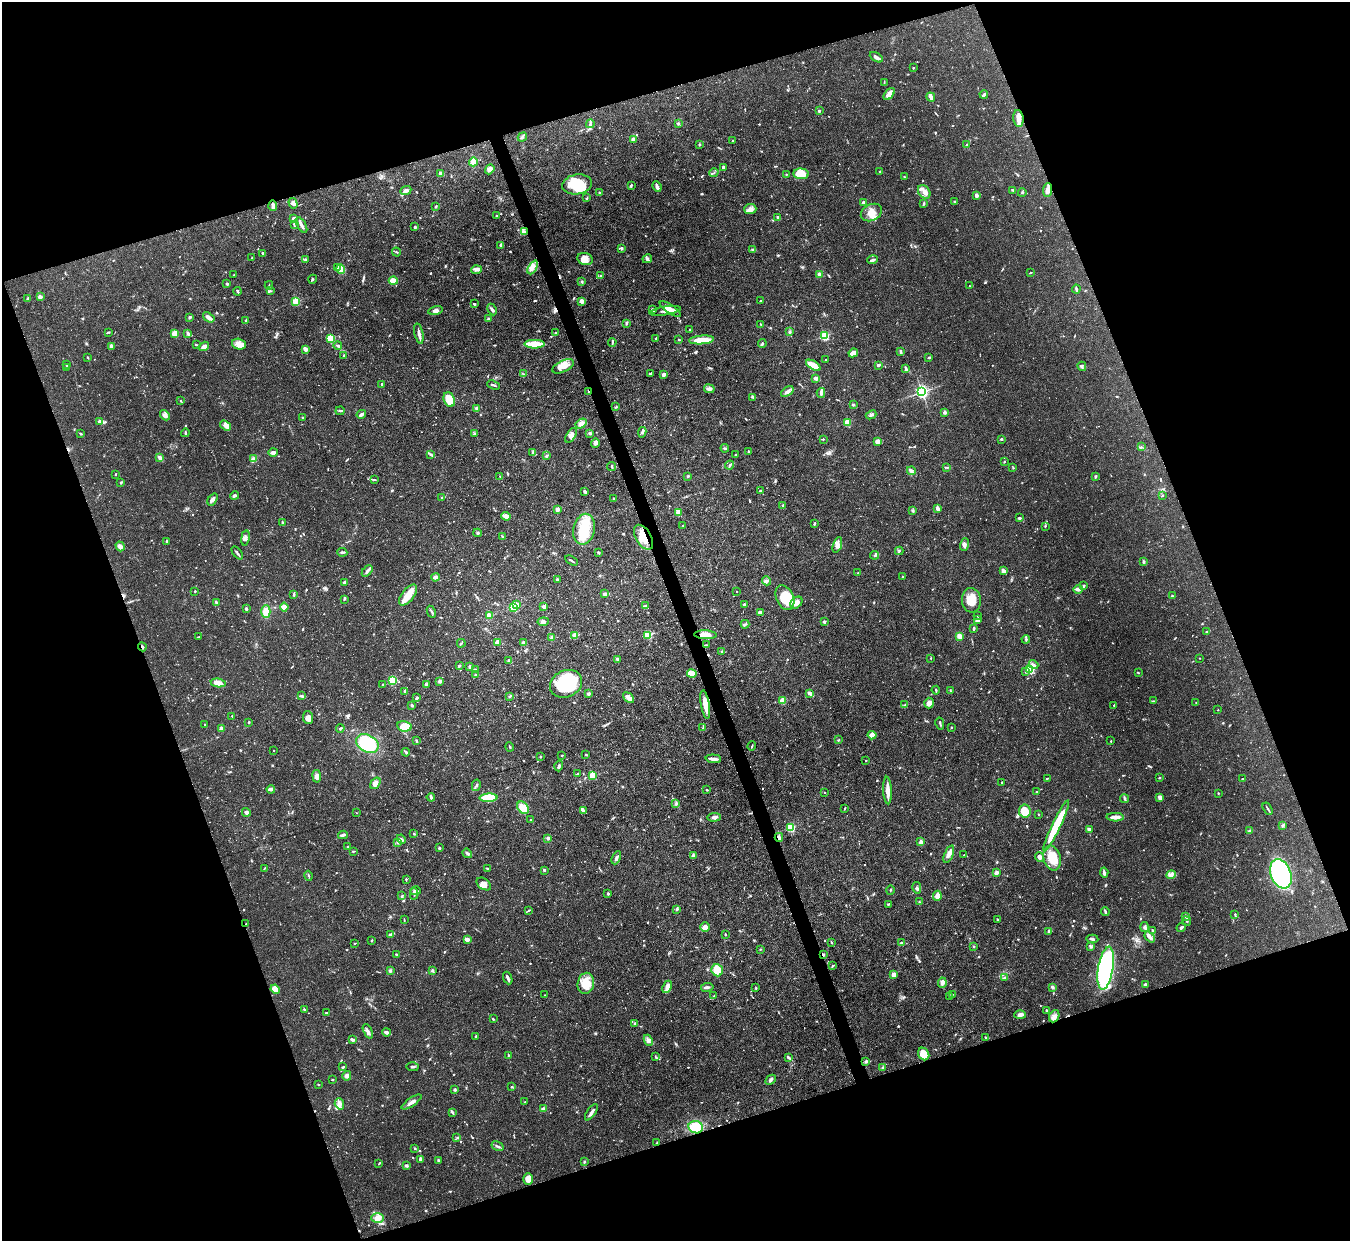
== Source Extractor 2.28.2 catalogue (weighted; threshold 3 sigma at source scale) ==
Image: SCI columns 2-5391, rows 147-5100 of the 5393 x 5373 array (HDU 1 of 3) = the unmasked area's bounding box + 8 px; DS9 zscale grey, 4 x 4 block average (1 PNG px = mean of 4 x 4 image px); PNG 1352 x 1243 px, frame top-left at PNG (2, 2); each listed source drawn as its Kron ellipse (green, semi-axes under 4 px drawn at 4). Shown black and unused: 39% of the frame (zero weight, under 3 of 4 exposures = <1% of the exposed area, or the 3 px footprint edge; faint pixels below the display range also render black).
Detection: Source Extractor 2.28.2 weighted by HDU 2 'WHT'. Background 0.0909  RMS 0.0046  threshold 0.0206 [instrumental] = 3 sigma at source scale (4.5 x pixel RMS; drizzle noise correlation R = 1.50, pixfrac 1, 0.05/0.05 arcsec/px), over >= 5 px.
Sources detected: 1052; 1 too faint to see at this stretch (4 x 4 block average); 2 inside a brighter object's white glare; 8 cosmic-ray / hot-pixel residue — neither listed nor drawn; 23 coinciding with a brighter row at this scale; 58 inside a brighter listed object's ellipse — not listed separately; of the other 960, all 500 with FLUX_AUTO >= 1.85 (the completeness limit of this list) listed and drawn (460 fainter detections not listed), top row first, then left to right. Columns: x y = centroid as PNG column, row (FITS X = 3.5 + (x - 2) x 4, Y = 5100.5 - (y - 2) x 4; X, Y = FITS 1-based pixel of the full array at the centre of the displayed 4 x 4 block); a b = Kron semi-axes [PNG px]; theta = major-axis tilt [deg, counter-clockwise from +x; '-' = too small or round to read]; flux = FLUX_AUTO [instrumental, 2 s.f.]
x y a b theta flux
876 57 7 2 -28 16
913 68 2 2 - 6.1
884 83 4 2 - 2.6
889 94 7 3 49 31
984 94 4 3 - 5.7
931 97 5 2 - 15
819 111 3 2 - 2.8
1018 119 8 5 -83 15
678 123 3 2 - 3
590 124 4 2 - 5.5
522 137 5 2 - 5.1
633 139 3 3 - 13
732 141 2 2 - 2
699 144 3 3 - 3
967 145 3 2 - 2.7
473 162 4 4 - 25
723 167 2 2 - 20
490 169 5 4 - 13
880 171 3 2 - 1.9
440 173 4 2 - 11
714 173 5 2 - 2.9
786 174 3 2 - 2
801 174 7 5 -4 54
905 177 3 2 - 1.9
577 184 15 10 9 67
631 185 3 2 - 3
657 187 6 2 -67 13
406 190 6 3 23 12
1013 190 3 2 - 2.2
1047 190 7 4 84 13
599 192 2 2 - 4
924 192 7 5 -50 18
1022 193 4 2 - 2.3
976 195 3 2 - 13
587 198 4 2 - 2.2
954 201 3 2 - 2.6
863 202 2 2 - 5.9
293 203 5 4 - 9.9
924 203 3 2 - 2.7
273 206 5 2 - 13
436 206 3 2 - 2.9
750 209 6 5 - 16
871 212 11 8 27 30
496 216 2 2 - 1.9
778 217 3 2 - 3.9
293 218 3 3 - 5.3
294 224 3 2 - 3.1
302 225 9 3 -60 9.8
415 227 2 2 - 3.8
524 232 3 2 - 4.7
501 245 2 2 - 9.6
621 248 3 2 - 4.7
753 250 2 2 - 2.4
396 252 4 2 - 3.2
263 253 2 2 - 9.2
252 257 3 2 - 2.1
585 259 8 6 -21 19
647 259 5 4 - 5.6
306 260 2 2 - 17
873 260 5 2 - 9.5
533 267 7 3 62 11
337 268 2 2 - 6.2
341 269 5 3 - 55
477 270 5 3 - 7.6
1030 273 3 2 - 2.4
820 274 3 3 - 9
234 275 2 2 - 2
601 276 2 2 - 2.9
313 279 4 2 - 2.6
393 281 4 3 - 35
582 281 2 2 - 2.5
227 284 3 2 - 5.1
269 285 4 2 - 2.6
969 286 2 2 - 2
1076 289 4 2 - 6.1
237 291 4 2 - 3.7
270 291 3 2 - 2.3
40 297 2 2 - 51
28 299 4 3 - 5
296 301 2 2 - 180
582 301 2 2 - 18
761 301 2 2 - 2.3
474 304 2 2 - 3.8
492 309 6 3 -63 6
652 309 2 2 - 2.3
670 309 12 3 -34 21
435 310 7 3 13 9.2
665 311 16 3 9 16
190 317 3 2 - 4.7
209 317 6 3 -35 14
489 319 3 2 - 8.1
246 320 2 2 - 3.4
626 324 3 2 - 2.2
761 325 4 2 - 1.9
690 329 2 2 - 2.5
109 332 3 2 - 2.2
789 332 3 3 - 3.6
188 333 3 3 - 4.7
419 333 10 2 -77 12
556 333 3 2 - 4.4
175 334 2 2 - 49
824 336 2 2 - 250
330 338 2 2 - 100
656 338 3 2 - 3.7
679 340 2 2 - 2.7
702 340 12 4 4 56
612 342 4 2 - 3.6
762 343 4 2 - 2.6
239 344 7 5 -16 23
534 344 10 4 0 77
196 345 3 2 - 2.8
111 346 3 3 - 12
204 346 5 3 - 13
338 346 4 2 - 5.9
305 349 3 2 - 13
901 352 4 2 - 6.3
853 353 5 3 - 30
344 356 4 2 - 3.1
88 357 3 2 - 1.9
929 358 3 2 - 3.2
826 360 2 2 - 5.8
66 365 2 2 - 3.1
813 365 8 3 -31 50
878 365 4 2 - 3.9
563 366 12 5 25 30
1082 366 5 2 - 4.2
67 367 3 2 - 2.1
906 369 4 2 - 7.2
650 373 4 2 - 3.6
523 374 3 2 - 2.3
664 374 2 2 - 12
815 378 2 2 - 13
382 384 3 2 - 2.7
493 385 7 2 -21 5.1
709 389 5 4 - 8
588 391 3 2 - 2.2
787 392 7 3 37 11
922 392 2 2 - 800
821 393 5 2 - 8.1
752 397 4 2 - 3
449 400 7 5 -66 65
181 401 3 2 - 2
853 405 3 2 - 4
616 407 3 2 - 2.5
476 409 3 2 - 7.9
340 411 4 2 - 3.1
945 412 3 2 - 7.6
361 414 5 2 - 11
165 415 6 3 -48 7.8
871 415 5 3 - 5.1
303 418 3 2 - 4.7
99 422 2 2 - 26
847 422 2 2 - 130
581 424 6 4 31 17
225 426 6 4 -35 10
642 432 5 3 - 6.1
80 433 4 2 - 2.9
185 433 4 2 - 3.7
590 433 2 2 - 8.3
474 434 3 3 - 4
571 435 8 4 59 13
823 439 2 2 - 5.6
1001 439 2 2 - 4.1
877 441 4 3 - 11
595 443 5 4 - 6.7
1141 447 2 2 - 2
725 448 4 2 - 3.5
749 451 2 2 - 3.2
273 452 4 2 - 14
533 452 3 2 - 3.8
430 454 3 3 - 3.8
736 455 3 2 - 4.5
547 456 3 2 - 4.9
160 458 4 3 - 9.8
253 459 3 3 - 8.8
1004 462 2 2 - 3
730 465 4 2 - 3.8
611 467 4 2 - 3.6
946 467 4 2 - 2.7
1013 468 3 2 - 2.5
911 471 4 3 - 5.8
115 474 2 2 - 2.3
500 476 2 2 - 1.8
688 476 2 2 - 4.7
1095 476 4 2 - 2.7
374 480 2 2 - 1.9
121 482 3 2 - 2.7
585 491 2 2 - 8.3
760 491 2 2 - 3.2
1163 495 2 2 - 1.9
234 496 4 3 - 5.2
441 498 3 2 - 1.9
613 498 2 2 - 5.7
213 499 7 3 55 10
783 505 3 2 - 2.4
557 509 2 2 - 14
938 509 3 2 - 18
913 511 4 2 - 3.3
678 512 3 2 - 27
506 516 5 3 - 17
1019 518 3 2 - 4.1
283 523 3 2 - 4.5
815 524 3 2 - 3.1
683 525 2 2 - 2
1045 526 3 2 - 1.9
584 529 15 10 78 89
478 533 4 2 - 3.1
502 537 2 2 - 2.6
643 537 14 7 -59 44
245 538 7 3 81 9.1
166 542 3 2 - 3.6
837 545 8 3 72 11
964 545 6 3 70 8.7
120 546 5 3 - 9.7
899 551 4 2 - 3
342 552 5 2 - 4.4
598 552 3 2 - 3.6
237 553 7 2 -52 5.7
875 555 4 2 - 4.5
571 561 7 2 -33 4.3
1144 561 4 3 - 3.9
367 571 6 3 49 7.4
1003 571 3 2 - 13
858 573 2 2 - 4.5
435 577 4 2 - 8.3
903 577 2 2 - 9
557 579 3 3 - 4.1
766 581 5 2 - 3.4
344 582 4 2 - 4.6
1083 586 2 2 - 6.8
1078 589 5 3 - 9.9
195 591 2 2 - 2.8
736 591 2 2 - 2.9
605 594 2 2 - 27
294 595 3 2 - 3.4
408 595 12 6 52 42
1172 596 2 2 - 3.8
785 598 13 8 -67 90
344 599 3 2 - 3.2
971 600 12 9 -87 45
216 602 4 2 - 4
796 603 7 5 45 16
516 604 2 2 - 21
744 605 3 2 - 5.5
544 606 2 2 - 36
645 606 3 2 - 1.9
284 607 4 3 - 20
513 607 3 2 - 91
246 609 3 2 - 6.7
266 612 6 4 89 27
431 612 6 2 -63 4.9
760 612 3 3 - 14
489 616 2 2 - 98
977 616 2 2 - 1.9
978 620 3 2 - 3.3
543 622 5 4 - 9.5
824 622 2 2 - 18
745 624 4 3 - 5
974 628 4 2 - 5.2
1206 632 2 2 - 2.2
575 635 2 2 - 39
648 635 2 2 - 180
705 635 11 4 -2 29
959 636 3 2 - 24
198 637 3 2 - 2.4
552 638 2 2 - 14
1026 639 4 2 - 3
497 642 2 2 - 31
523 642 4 2 - 3.4
461 643 4 2 - 3
706 645 2 2 - 1.9
142 647 4 2 - 4.6
722 652 3 2 - 2.4
931 658 2 2 - 2.3
1200 658 2 2 - 2.6
617 659 3 2 - 5.3
509 661 2 2 - 14
1033 665 5 3 - 7.5
459 666 4 2 - 5.3
470 667 2 2 - 13
475 670 2 2 - 7.2
1030 670 3 3 - 72
1026 672 3 2 - 3.5
1138 673 2 2 - 2.2
692 674 5 3 - 39
475 675 2 2 - 2.2
392 680 4 3 - 62
440 681 2 2 - 16
218 683 7 3 -9 41
566 684 16 13 25 200
383 685 3 2 - 2.8
426 685 3 2 - 7.8
936 690 4 2 - 3.1
405 691 3 3 - 3.7
950 691 2 2 - 2.2
810 693 4 3 - 11
588 694 4 3 - 4.9
302 696 3 2 - 6.2
509 697 2 2 - 2.8
417 698 2 2 - 10
629 698 6 3 -42 17
783 700 2 2 - 100
1153 701 3 2 - 2
1196 702 2 2 - 3.6
929 703 5 5 - 13
905 704 3 2 - 1.9
412 705 2 2 - 15
705 705 14 3 -80 33
1114 705 2 2 - 1.9
1218 710 2 2 - 3.3
232 716 2 2 - 1.9
308 718 6 5 - 15
249 722 2 2 - 2.5
940 723 6 2 -77 4
205 725 2 2 - 1.9
404 726 7 5 -9 60
703 727 3 2 - 2.5
951 727 2 2 - 2
221 728 2 2 - 18
340 728 4 3 - 3.9
872 735 4 4 - 22
838 740 3 2 - 2.5
416 741 4 2 - 3.8
1111 741 2 2 - 4.3
367 744 12 8 -26 160
752 746 4 2 - 2.4
510 747 4 2 - 2.5
273 750 2 2 - 3.1
406 752 4 2 - 3.9
562 755 2 2 - 3.2
586 755 3 2 - 3.5
540 757 3 2 - 2.4
713 759 8 2 -4 18
866 760 2 2 - 1.9
559 766 5 2 - 5.6
578 774 3 2 - 2.5
592 775 2 2 - 88
317 776 6 4 -82 11
1047 778 3 2 - 2.4
1159 778 2 2 - 2.9
1242 779 2 2 - 2.9
1002 782 2 2 - 2.4
375 783 6 4 54 14
476 785 6 3 78 4.9
271 789 4 2 - 14
707 790 2 2 - 3.5
887 791 14 3 -87 28
1037 792 3 2 - 4.3
824 793 2 2 - 2
1218 793 2 2 - 4.4
431 797 4 2 - 7.2
1160 797 4 2 - 16
489 798 9 4 3 130
1124 799 4 2 - 3.2
676 803 3 2 - 2.5
523 808 7 5 -49 37
844 808 3 2 - 2.3
1268 809 6 2 -58 4.3
584 811 4 2 - 4.4
1025 811 6 6 - 51
246 812 4 3 - 8.3
357 813 2 2 - 1.8
1038 814 2 2 - 5.7
714 817 7 3 3 9.8
1115 817 8 3 -2 18
531 820 2 2 - 3.9
1056 826 28 4 64 130
1283 826 4 2 - 3.9
791 827 2 2 - 250
1089 829 3 2 - 5.5
1250 831 4 3 - 5.8
414 834 3 2 - 2.5
343 835 5 2 - 6
779 837 4 3 - 6.7
548 838 2 2 - 23
401 839 5 3 - 8
398 842 4 3 - 5.9
921 842 2 2 - 45
348 847 2 2 - 2.5
439 848 2 2 - 15
353 851 4 2 - 2.4
467 853 5 3 - 6.1
949 854 9 3 67 19
693 855 4 3 - 5.4
964 855 2 2 - 1.8
1040 857 5 4 - 9.8
616 858 7 3 66 7.2
1052 858 12 8 -75 56
264 868 3 2 - 2.3
488 869 4 2 - 2.5
544 870 2 2 - 5.8
996 872 2 2 - 43
1104 873 5 3 - 7
1281 874 15 10 -69 590
1171 875 5 3 - 7.7
309 876 5 2 - 3.3
406 879 2 2 - 2.8
484 884 8 5 -35 19
917 888 6 2 -79 4
890 890 4 2 - 3.1
416 891 5 3 - 8.7
414 894 5 2 - 4.5
608 894 2 2 - 5.7
402 896 2 2 - 2.2
937 896 5 3 - 20
919 902 3 2 - 2.1
888 904 4 2 - 3.5
677 909 3 3 - 3.5
528 910 4 2 - 2.8
1105 912 4 2 - 5.1
1235 914 2 2 - 2.9
1186 917 4 2 - 3.1
997 919 3 2 - 2.5
404 920 3 2 - 1.9
1187 921 5 2 - 4.1
246 924 2 2 - 2.4
705 927 5 4 - 11
1144 927 5 3 - 5.3
1181 927 5 2 - 5.8
1152 930 3 2 - 2.5
1048 931 3 3 - 4.1
390 934 4 2 - 7.1
725 935 3 2 - 3.3
1150 937 6 3 -49 9.8
1092 939 6 2 -4 5.1
467 940 3 3 - 9.6
372 941 3 2 - 1.9
355 943 3 2 - 2.4
832 943 3 2 - 2.5
901 943 4 2 - 6.9
973 946 2 2 - 2.9
1090 947 4 3 - 3.6
760 949 2 2 - 2.4
396 954 3 2 - 2.2
823 955 2 2 - 3.6
832 966 3 2 - 2.9
1106 968 22 7 81 730
717 970 6 5 - 63
390 971 2 2 - 6.8
432 971 3 3 - 3.6
894 974 3 2 - 21
508 978 6 2 -69 9.5
1004 978 3 2 - 3.5
586 983 10 8 78 50
942 983 5 3 - 8.2
1145 984 4 2 - 8.2
667 987 6 4 65 16
707 987 6 2 10 5.8
1052 987 4 2 - 6
756 988 2 2 - 2.2
275 989 5 3 - 34
952 994 3 2 - 3.1
544 995 2 2 - 2.2
714 996 3 2 - 2.6
950 997 3 2 - 2
304 1009 3 2 - 2.3
1047 1010 2 2 - 3.1
326 1013 3 2 - 3.1
1020 1015 6 3 1 11
1054 1016 6 5 - 12
493 1019 2 2 - 3.7
635 1024 2 2 - 11
368 1031 8 3 -66 8.2
387 1032 4 2 - 11
476 1036 3 2 - 3
985 1037 2 2 - 2.6
352 1039 4 2 - 7.3
648 1040 6 3 -66 8.5
924 1054 6 5 - 39
508 1055 3 2 - 2
655 1057 2 2 - 2.5
788 1057 4 3 - 4.3
866 1061 3 2 - 6.7
343 1067 3 2 - 3.7
412 1067 6 2 -2 4.3
882 1068 4 2 - 3.5
347 1076 5 4 - 10
333 1080 2 2 - 2.4
771 1080 5 3 - 6.2
318 1084 2 2 - 4.9
512 1087 3 2 - 2.3
455 1090 2 2 - 5.2
411 1102 12 3 34 14
525 1102 2 2 - 2.2
339 1104 6 4 -72 12
543 1109 3 3 - 8.7
452 1112 3 2 - 3.3
591 1112 9 2 55 10
696 1127 7 6 - 65
457 1138 3 2 - 3.1
657 1143 3 2 - 2.3
497 1146 6 2 -30 5
415 1148 2 2 - 2.5
420 1159 3 2 - 9.1
438 1160 2 2 - 3.5
584 1162 3 2 - 2.9
379 1164 3 2 - 2.1
406 1166 3 3 - 4.4
528 1179 6 5 - 26
378 1218 6 4 2 27
Overlapping masked pixels (flux is a lower limit): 8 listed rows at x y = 273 206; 524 232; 588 391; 643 537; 705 635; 142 647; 779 837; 823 955
Diffuse or blended objects may show on this block-average render without a row.